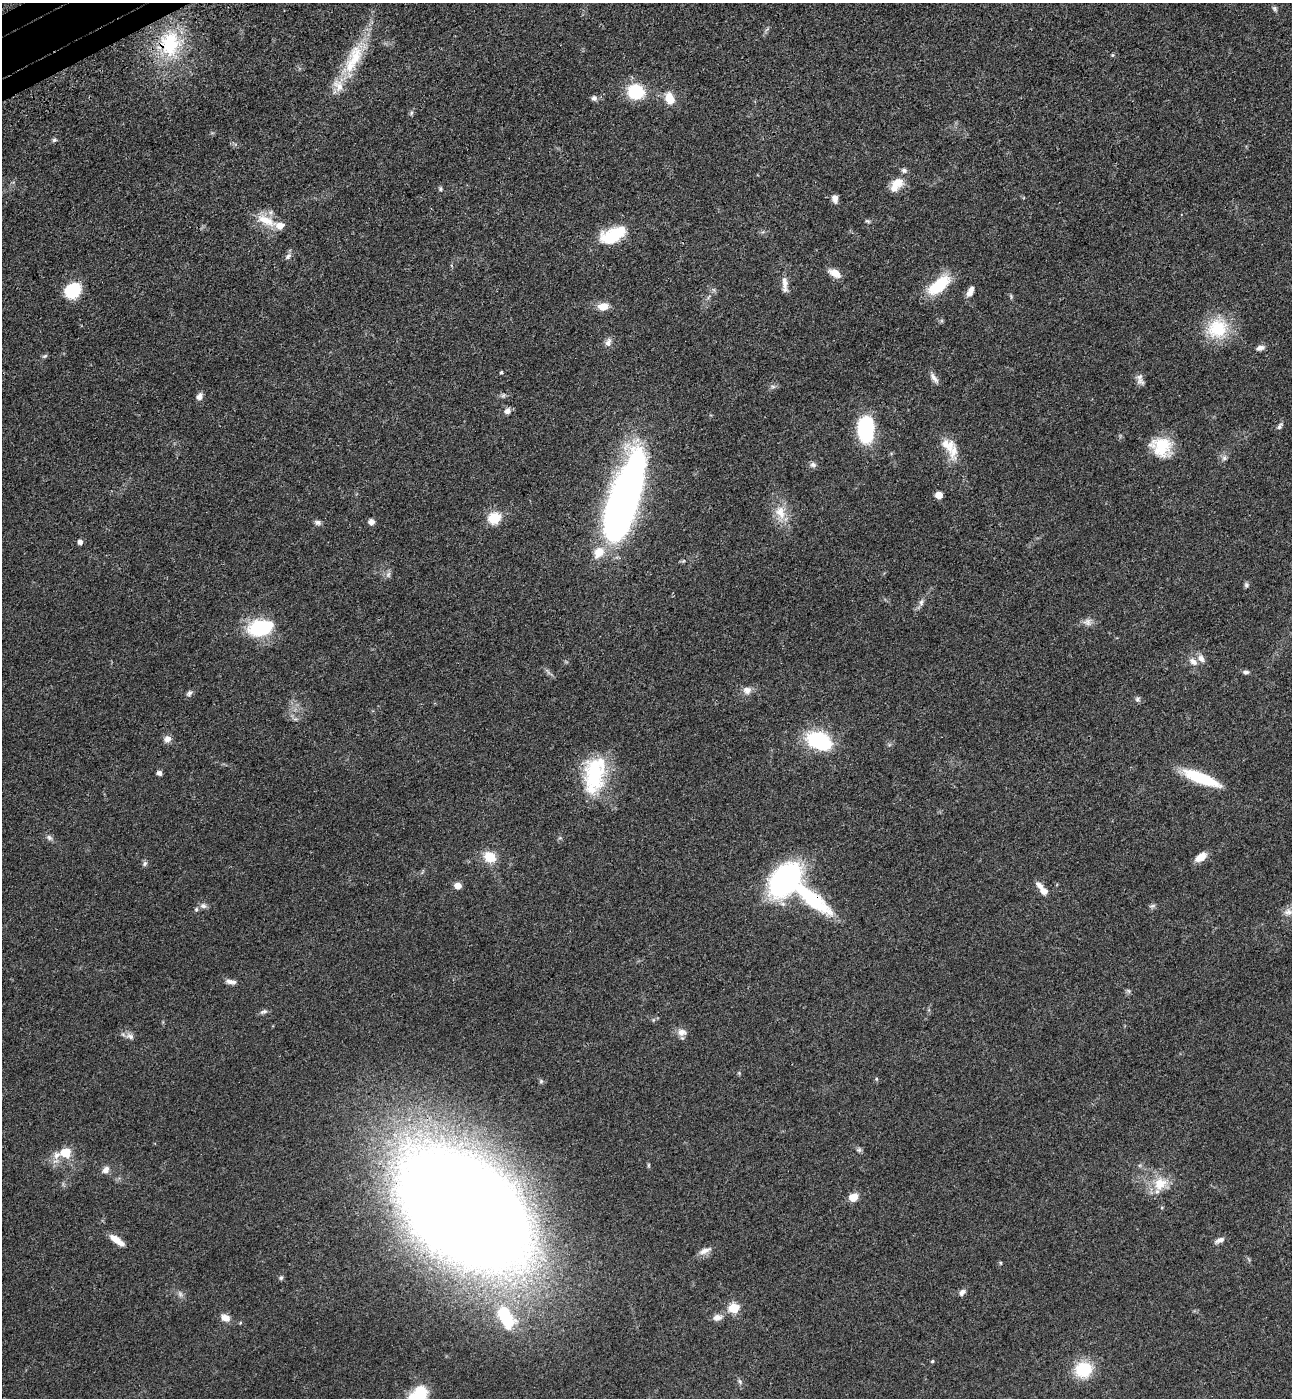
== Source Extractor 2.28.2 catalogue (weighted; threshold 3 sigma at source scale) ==
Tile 11 of 4 x 4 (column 3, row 3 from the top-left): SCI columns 2812-4101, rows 1488-2883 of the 5756 x 5768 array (HDU 1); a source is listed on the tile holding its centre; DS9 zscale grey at full resolution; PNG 1294 x 1400 px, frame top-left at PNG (2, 3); no overlay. Shown black and unused: <1% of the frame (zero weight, under 3 of 4 exposures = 6% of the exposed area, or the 3 px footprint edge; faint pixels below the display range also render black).
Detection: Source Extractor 2.28.2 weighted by HDU 2 'WHT'; one run over the whole footprint, this tile lists its part. Background 0.0425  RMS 0.005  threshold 0.0225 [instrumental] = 3 sigma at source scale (4.5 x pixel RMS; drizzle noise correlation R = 1.50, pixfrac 1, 0.05/0.05 arcsec/px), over >= 5 px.
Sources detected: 117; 1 too faint to see at this stretch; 1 inside a brighter object's white glare — not listed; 13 inside a brighter listed object's ellipse — not listed separately; the other 102 listed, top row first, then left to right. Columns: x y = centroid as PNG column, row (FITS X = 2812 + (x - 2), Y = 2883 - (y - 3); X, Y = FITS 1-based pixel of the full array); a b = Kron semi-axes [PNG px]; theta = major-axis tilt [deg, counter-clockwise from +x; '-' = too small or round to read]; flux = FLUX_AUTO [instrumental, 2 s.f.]
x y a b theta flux
1275 8 8 5 -52 1
170 44 35 29 85 35
355 58 43 16 74 19
635 92 10 10 - 37
594 98 8 7 - 1.6
669 98 14 10 -74 7.2
411 113 7 5 76 0.99
54 140 6 5 - 0.98
897 182 17 13 8 6.4
440 189 5 5 - 0.73
835 199 9 6 -78 2.5
266 220 29 12 -26 10
867 221 7 4 -26 0.77
612 237 29 20 3 16
288 256 11 7 41 1.7
835 273 16 8 -27 4.5
785 282 24 7 -83 3.8
939 285 24 11 41 23
73 291 18 15 38 16
970 291 14 7 63 3
603 306 13 9 7 5.4
1217 329 29 26 32 22
608 342 12 8 73 2.4
1260 348 11 6 13 2.1
45 356 8 5 27 0.89
501 372 4 4 - 0.69
934 378 17 6 -55 2.5
1140 380 15 8 -76 2.5
773 386 7 4 -1 1
503 395 7 5 68 1
199 396 9 7 53 2.2
507 411 8 7 - 2.5
1280 426 10 5 54 1.3
865 429 23 14 88 46
948 445 22 16 -42 8.5
1162 447 24 21 -26 17
1224 458 7 6 - 1.4
813 465 9 7 -3 1.6
939 495 5 5 - 8.1
625 497 84 22 73 310
780 512 22 14 -70 9.3
494 518 6 6 - 40
318 522 8 6 -7 1.5
371 522 7 7 - 2.1
80 542 5 4 - 2.4
683 561 6 4 43 0.68
388 574 9 6 88 1.5
1246 585 7 6 - 1.1
921 602 9 6 88 1.7
1087 622 12 10 -12 2.8
260 628 19 11 11 46
1193 662 12 8 -33 3.3
1246 672 7 5 -1 1.3
747 690 10 9 - 3.2
189 693 10 6 42 1.4
1137 699 7 7 - 1.2
167 739 9 9 - 2.7
819 740 25 16 -24 37
159 773 5 5 - 1.7
594 774 42 26 -85 36
1201 778 40 10 -21 25
49 838 9 7 -41 1.6
490 857 11 10 - 11
1201 857 12 7 36 6.4
145 863 7 6 - 1.2
784 880 37 24 51 94
458 886 7 6 - 3.8
1040 886 14 8 -48 2.9
811 899 54 15 -38 38
203 906 9 7 -15 1.8
1152 906 9 5 10 1.2
1288 912 14 11 24 3.7
231 982 14 6 -10 2.3
1128 991 8 4 -53 0.82
264 1012 11 5 16 1.4
653 1020 6 4 71 0.65
682 1032 14 10 -9 3.4
130 1036 12 7 -31 2.4
876 1079 6 4 -89 0.56
541 1081 7 5 90 0.92
859 1150 7 6 - 1.1
65 1152 11 9 3 9.9
648 1165 6 4 89 0.61
106 1170 10 8 49 2.7
1160 1184 22 17 31 11
853 1197 9 7 24 5.7
465 1210 83 52 -36 2200
117 1240 19 7 -35 5.2
1219 1240 13 6 24 2.2
705 1251 19 7 23 3.2
1000 1263 5 3 - 0.5
281 1278 6 5 - 0.94
962 1292 9 7 43 1.9
180 1294 10 6 -80 1.6
734 1308 6 5 - 30
506 1317 29 16 -63 29
717 1317 13 8 14 3
225 1318 12 9 -27 3.6
932 1361 5 4 - 0.58
1083 1369 16 14 13 22
740 1381 8 5 -63 1.2
419 1395 21 15 40 18
Overlapping masked pixels (flux is a lower limit): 3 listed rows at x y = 170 44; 625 497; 811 899
Isophote crosses this tile's border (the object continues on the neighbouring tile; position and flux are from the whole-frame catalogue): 2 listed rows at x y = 465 1210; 419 1395